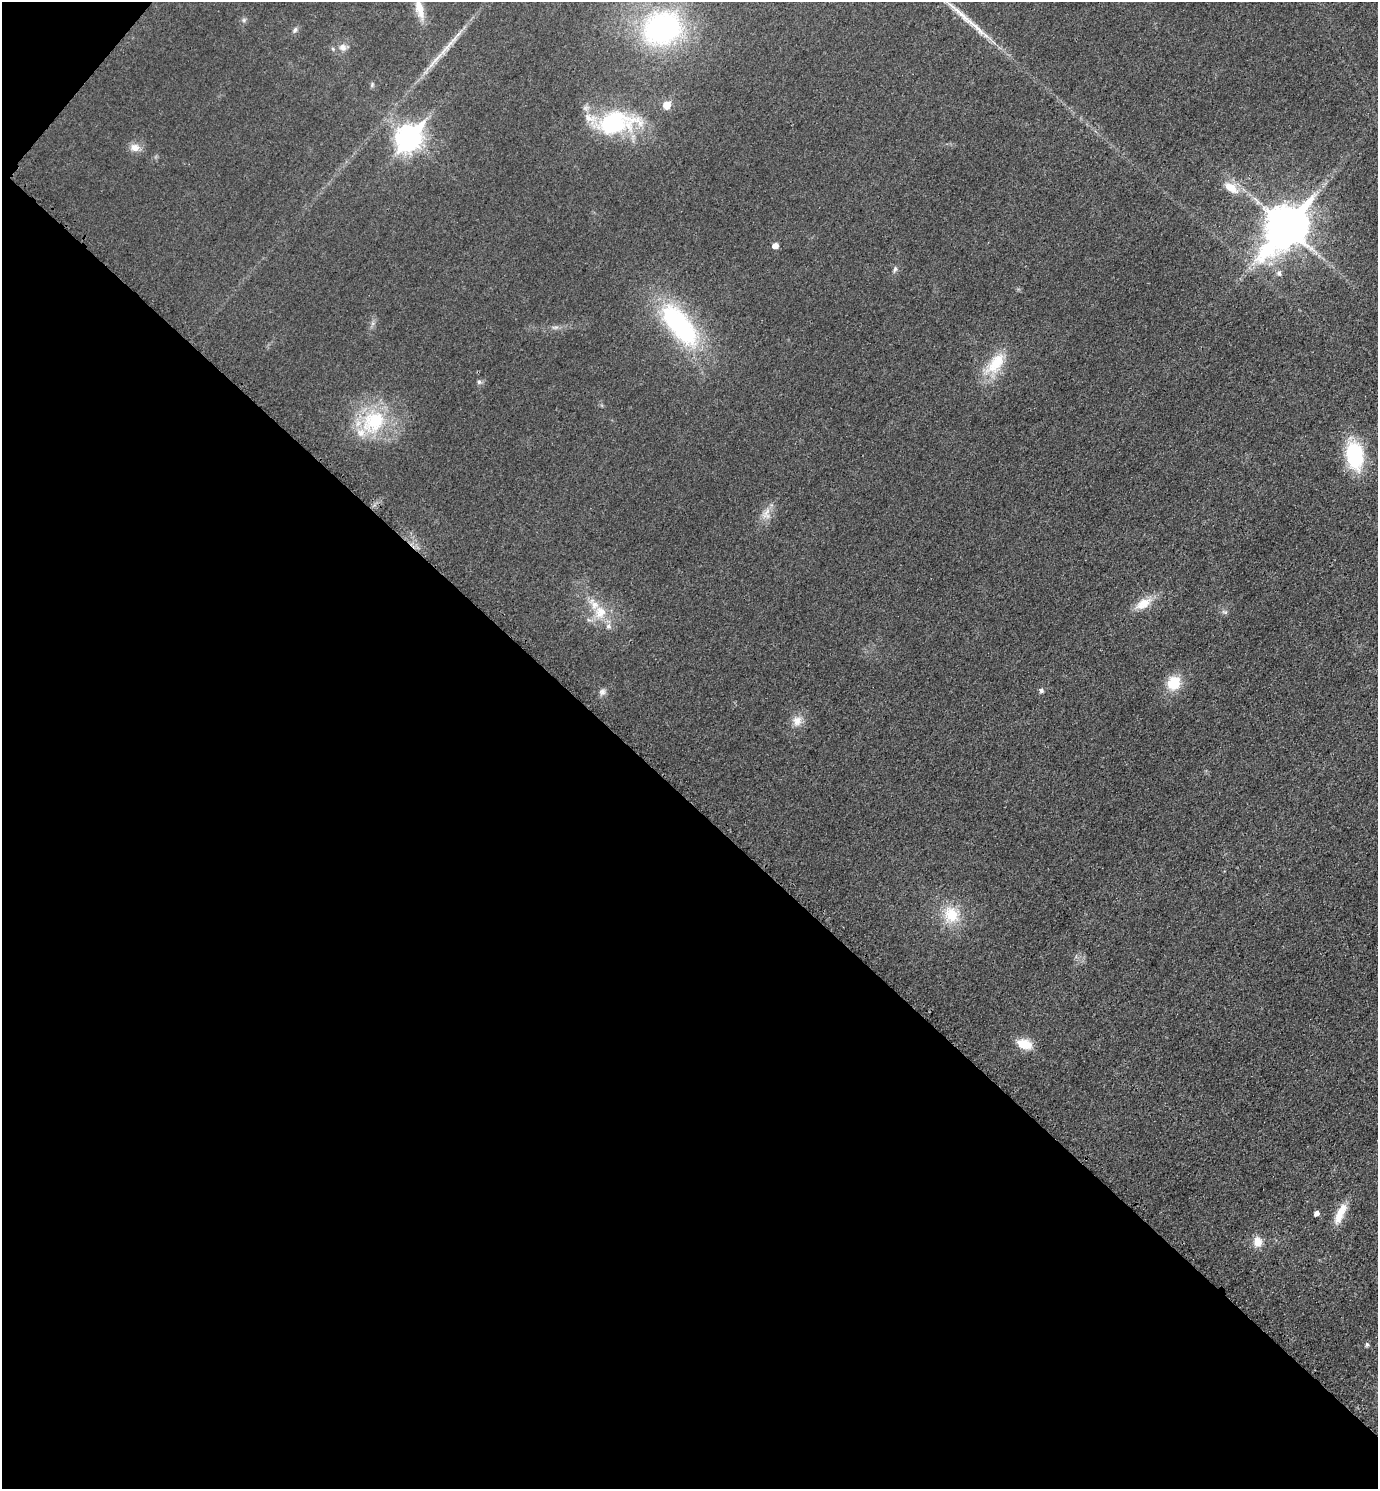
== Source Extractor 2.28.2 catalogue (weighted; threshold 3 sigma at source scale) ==
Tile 9 of 4 x 4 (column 1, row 3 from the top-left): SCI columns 175-1550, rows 1510-2996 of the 5996 x 5995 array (HDU 1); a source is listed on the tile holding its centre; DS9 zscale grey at full resolution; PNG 1380 x 1491 px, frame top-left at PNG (2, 2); no overlay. Shown black and unused: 47% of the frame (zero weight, under 3 of 4 exposures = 2% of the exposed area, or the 3 px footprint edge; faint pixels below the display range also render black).
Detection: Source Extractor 2.28.2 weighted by HDU 2 'WHT'; one run over the whole footprint, this tile lists its part. Background 0.0261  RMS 0.0063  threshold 0.0282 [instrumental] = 3 sigma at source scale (4.5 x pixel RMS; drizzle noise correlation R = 1.50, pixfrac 1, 0.05/0.05 arcsec/px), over >= 5 px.
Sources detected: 40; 1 long thin detection or spike segment (spike, bleed or trail) — not listed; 4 inside a brighter listed object's ellipse — not listed separately; the other 35 listed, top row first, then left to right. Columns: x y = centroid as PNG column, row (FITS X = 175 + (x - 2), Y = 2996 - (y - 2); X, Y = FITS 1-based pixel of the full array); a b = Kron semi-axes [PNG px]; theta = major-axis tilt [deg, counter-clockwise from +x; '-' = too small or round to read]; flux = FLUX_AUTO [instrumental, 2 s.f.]
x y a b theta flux
419 8 29 10 -76 10
244 20 7 4 -90 1.2
662 28 39 32 19 110
295 30 9 5 60 1.7
342 47 9 7 -27 3.5
446 47 40 5 50 10
667 105 6 6 - 11
615 123 46 24 9 68
408 138 11 9 49 520
135 147 13 11 -11 5
1231 188 23 12 -36 11
1286 226 17 12 51 2000
775 246 5 5 - 4.7
895 269 8 5 74 1.5
1279 273 7 7 - 2.3
679 325 57 24 -52 95
556 327 9 4 1 1.6
996 363 36 17 52 21
479 382 6 6 - 1.3
374 421 36 28 37 44
1354 455 29 17 -80 46
766 514 19 10 82 6.3
1143 604 24 13 31 10
600 612 19 17 74 14
1224 612 10 4 -18 1.3
1174 683 16 13 57 16
1041 690 6 5 - 1.7
602 692 9 9 - 2.5
797 721 14 12 63 5.9
951 915 23 20 -66 19
1024 1044 17 10 -17 12
1316 1213 5 4 - 3.2
1340 1214 29 9 65 11
1257 1242 14 11 -87 6.3
1367 1344 6 4 90 1.3
Isophote crosses this tile's border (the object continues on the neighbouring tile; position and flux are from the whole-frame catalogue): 1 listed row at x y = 419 8